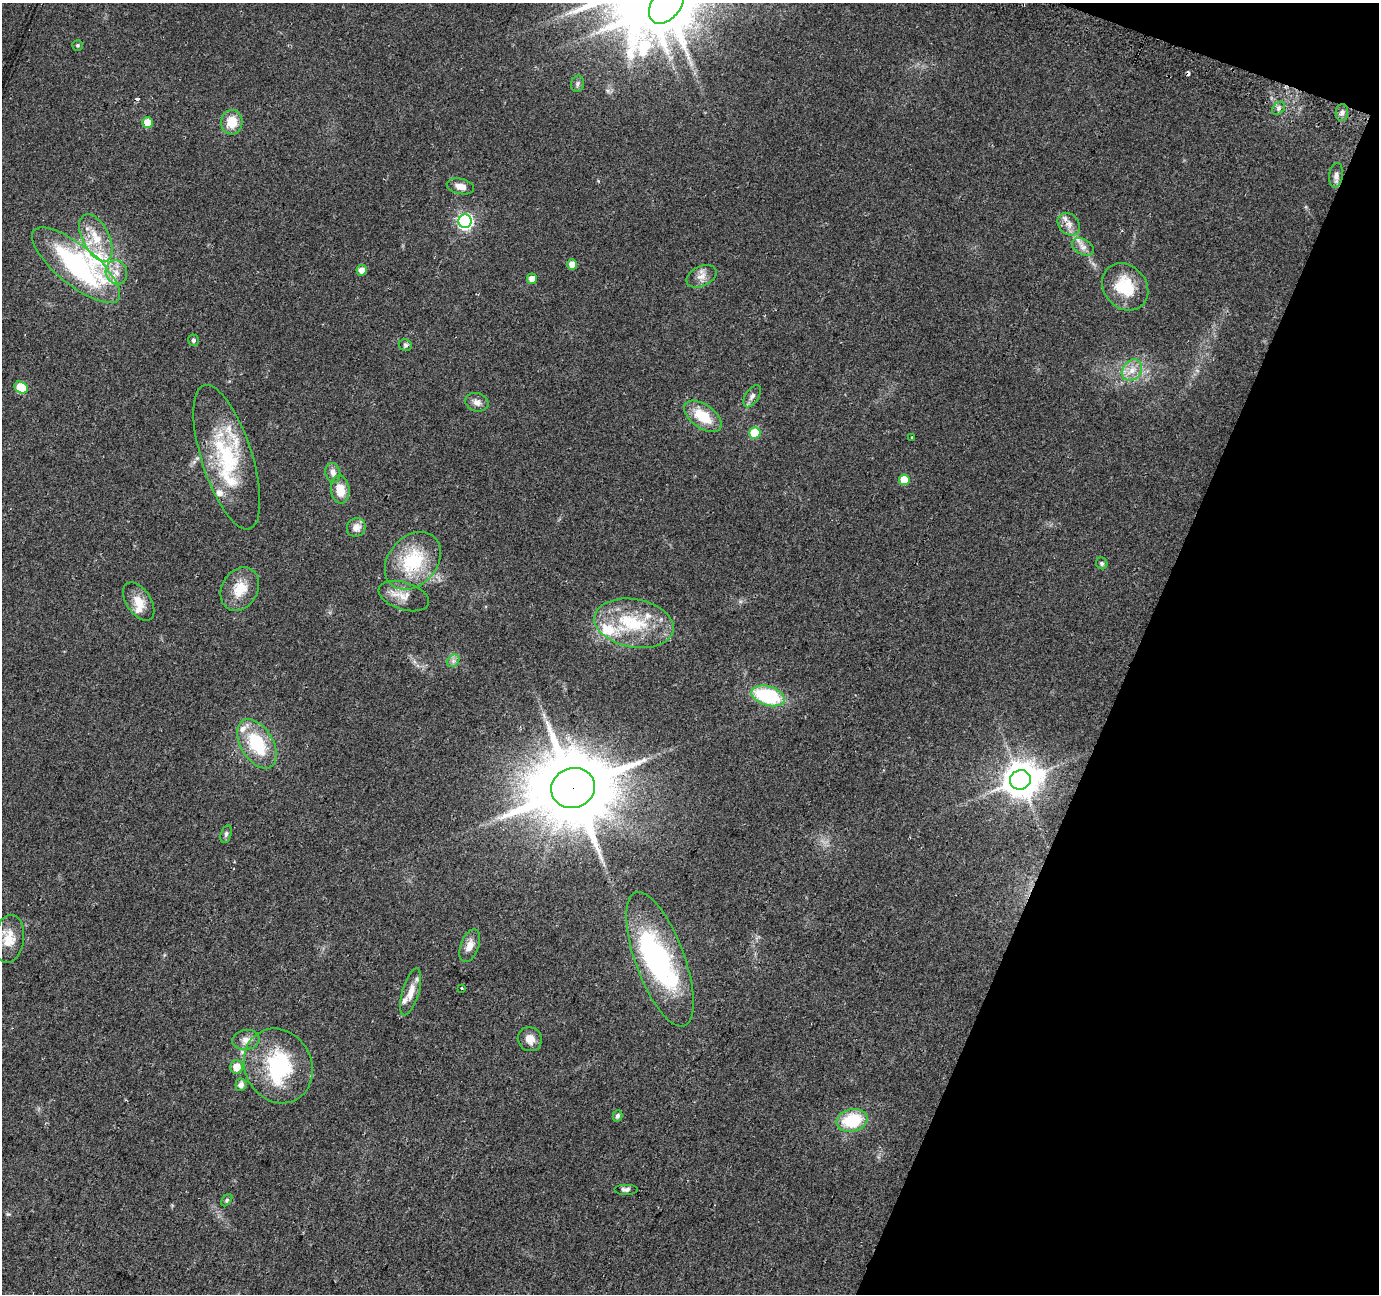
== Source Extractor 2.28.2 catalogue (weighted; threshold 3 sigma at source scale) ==
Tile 8 of 4 x 4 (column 4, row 2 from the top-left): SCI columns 4154-5530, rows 2890-4181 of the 5541 x 5715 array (HDU 1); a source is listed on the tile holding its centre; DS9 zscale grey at full resolution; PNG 1381 x 1296 px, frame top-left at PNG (2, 3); each listed source drawn as its Kron ellipse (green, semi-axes under 4 px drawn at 4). Shown black and unused: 19% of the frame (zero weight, under 2 of 3 exposures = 2% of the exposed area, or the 3 px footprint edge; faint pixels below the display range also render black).
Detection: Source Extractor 2.28.2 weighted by HDU 2 'WHT'; one run over the whole footprint, this tile lists its part. Background 0.0562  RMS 0.0084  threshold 0.0379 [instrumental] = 3 sigma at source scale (4.5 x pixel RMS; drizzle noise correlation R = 1.50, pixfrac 1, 0.0396/0.0396 arcsec/px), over >= 5 px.
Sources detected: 72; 1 inside a brighter object's white glare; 2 cosmic-ray / hot-pixel residue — neither listed nor drawn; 9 inside a brighter listed object's ellipse — not listed separately; the other 60 listed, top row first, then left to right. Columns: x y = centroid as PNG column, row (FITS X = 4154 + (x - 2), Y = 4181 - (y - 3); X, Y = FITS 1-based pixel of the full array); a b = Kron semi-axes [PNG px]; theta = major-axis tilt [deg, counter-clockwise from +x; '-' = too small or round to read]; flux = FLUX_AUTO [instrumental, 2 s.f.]
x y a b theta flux
667 4 22 14 54 5000
77 45 5 5 - 1.4
577 84 8 6 79 2.3
1278 108 7 5 43 2.3
1342 113 8 6 88 2.7
232 122 12 11 - 15
147 123 5 5 - 13
1336 175 12 7 83 3.6
460 186 14 7 -12 6.5
465 221 7 6 - 170
1069 224 13 10 -46 6.3
96 238 26 13 -63 21
1083 247 12 7 -29 5
572 264 5 5 - 8.6
76 265 55 19 -39 130
362 270 5 5 - 5.9
116 272 12 10 -70 8.4
701 276 16 9 26 6.7
532 279 5 5 - 6.2
1125 287 25 21 -49 31
193 340 6 5 - 1.7
405 345 6 6 - 1.8
1132 370 11 9 52 7.7
21 387 7 5 -31 34
752 396 12 6 57 3.4
477 402 12 9 -16 4.7
703 416 21 11 -35 22
755 433 6 5 - 29
911 438 3 3 - 1.8
227 457 75 25 -72 76
333 473 10 7 -77 4.2
904 480 5 5 - 17
340 490 14 9 -82 13
356 527 9 9 - 6.5
413 561 32 24 48 47
1102 563 6 5 - 1.9
240 589 23 18 60 18
404 596 26 13 -18 11
139 601 21 12 -56 11
634 623 40 24 -10 51
453 661 7 5 46 2.4
768 696 17 9 -16 58
257 744 27 16 -59 43
1020 780 10 9 - 1700
573 788 22 20 18 8700
226 834 9 5 75 1.9
9 939 24 15 82 14
470 946 17 9 69 7.2
660 959 71 24 -70 130
462 988 3 2 - 0.75
411 992 24 8 74 9.7
530 1039 12 11 - 8.1
246 1040 14 10 9 6.2
278 1066 38 33 -62 69
237 1067 6 6 - 9.5
241 1085 6 5 - 4.5
618 1116 5 5 - 2.2
852 1120 16 11 13 35
626 1189 12 5 0 2.6
227 1200 7 4 51 1.4
Overlapping masked pixels (flux is a lower limit): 1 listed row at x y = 573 788
Isophote crosses this tile's border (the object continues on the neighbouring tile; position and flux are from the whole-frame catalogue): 1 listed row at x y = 667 4